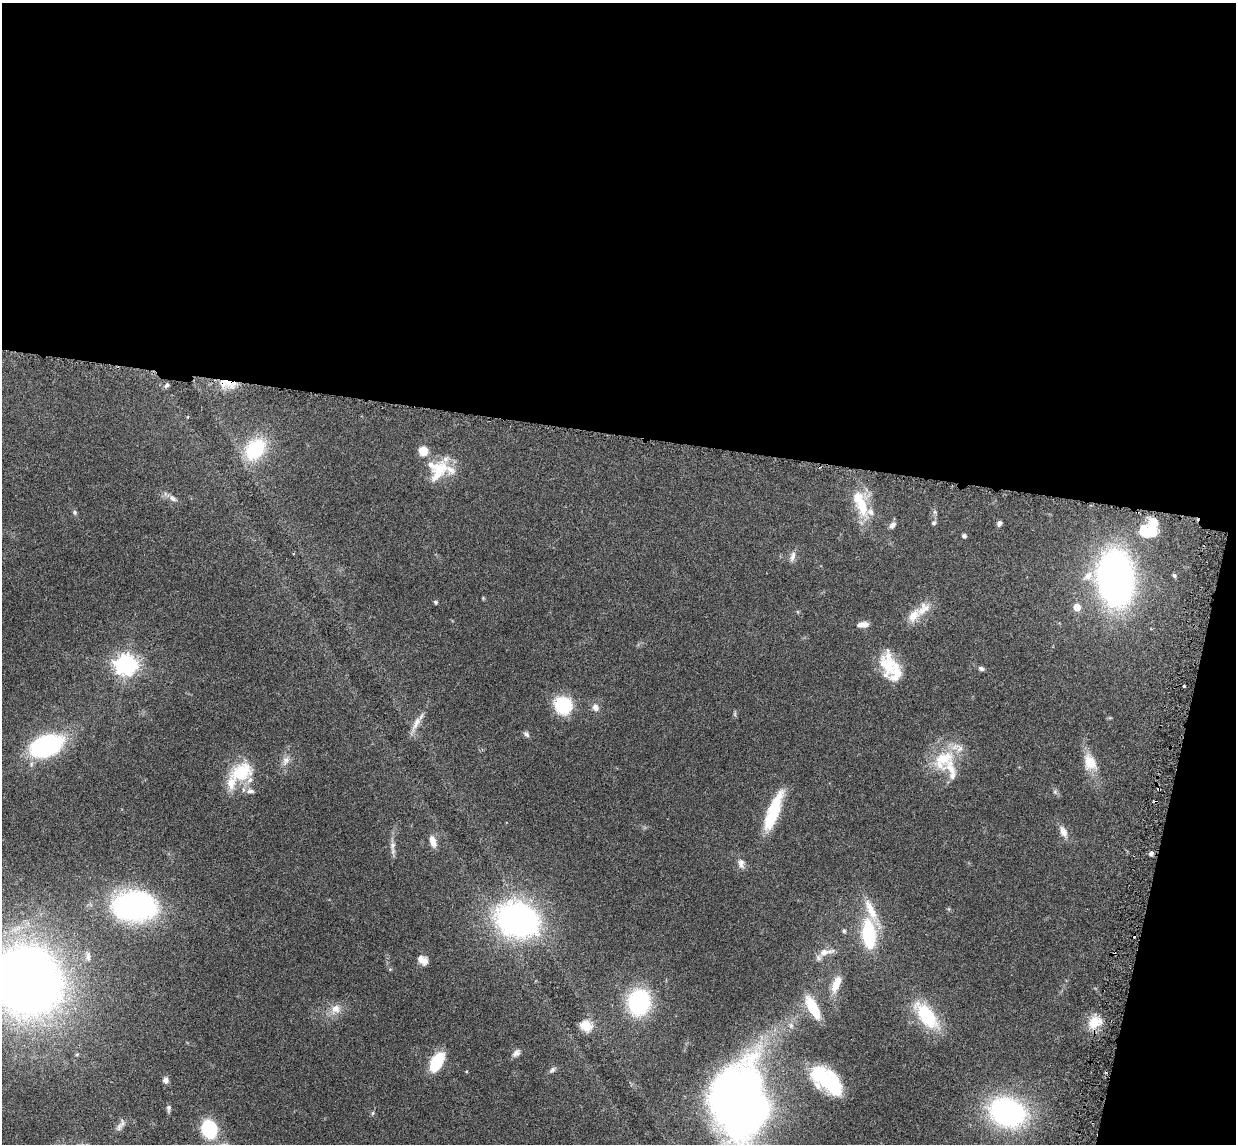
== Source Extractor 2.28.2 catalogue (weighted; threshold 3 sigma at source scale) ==
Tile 4 of 4 x 4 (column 4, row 1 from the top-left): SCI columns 3790-5023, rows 3583-4724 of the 5085 x 5014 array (HDU 1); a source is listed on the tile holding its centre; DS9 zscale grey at full resolution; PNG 1238 x 1146 px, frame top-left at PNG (2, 3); no overlay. Shown black and unused: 41% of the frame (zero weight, under 3 of 6 exposures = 3% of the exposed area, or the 3 px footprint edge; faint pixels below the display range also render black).
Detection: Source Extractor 2.28.2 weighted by HDU 2 'WHT'; one run over the whole footprint, this tile lists its part. Background 0.0461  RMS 0.0033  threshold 0.0133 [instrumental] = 3 sigma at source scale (4.09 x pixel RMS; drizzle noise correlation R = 1.36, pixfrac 0.8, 0.05/0.05 arcsec/px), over >= 5 px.
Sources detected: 94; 3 inside a brighter object's white glare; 5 cosmic-ray / hot-pixel residue — not listed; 13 inside a brighter listed object's ellipse — not listed separately; the other 73 listed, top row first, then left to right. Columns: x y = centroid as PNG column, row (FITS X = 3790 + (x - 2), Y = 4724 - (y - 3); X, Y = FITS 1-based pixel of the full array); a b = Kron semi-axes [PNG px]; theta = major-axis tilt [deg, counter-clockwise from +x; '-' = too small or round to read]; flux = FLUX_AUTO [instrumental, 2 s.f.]
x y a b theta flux
228 384 25 11 -9 5.4
167 385 6 4 50 0.67
187 417 4 2 - 0.2
255 449 31 22 49 16
423 451 8 8 - 4.6
440 469 35 17 54 8.7
172 498 12 7 -37 1.4
862 506 37 15 -78 11
75 512 6 6 - 0.56
935 512 7 4 -71 0.56
933 523 6 5 - 0.65
999 523 6 5 - 0.84
892 525 10 6 46 1.2
1149 530 23 16 44 14
964 536 4 4 - 0.87
793 556 15 6 73 1.4
1088 576 15 10 45 3.1
1174 576 6 4 -62 0.49
1115 577 29 19 -86 220
483 598 5 4 - 0.28
436 602 6 4 -52 0.43
1077 607 5 5 - 4.7
923 609 27 14 40 4.9
863 625 14 7 5 2
126 664 8 7 - 200
888 665 31 21 -80 9.7
981 669 8 5 -20 0.84
1184 686 4 2 - 0.29
563 705 13 13 - 22
595 707 9 8 - 1.7
416 723 25 7 63 2.9
526 734 9 6 -50 0.75
46 746 23 13 21 65
943 759 35 27 42 14
286 761 14 8 63 2.1
1090 762 22 15 -68 5.8
241 772 29 22 14 14
1055 792 7 5 -47 0.6
773 811 46 12 70 15
1063 832 15 8 -62 2.5
433 841 15 7 -73 2.5
392 845 14 7 87 1.7
1151 853 5 4 - 0.91
741 863 14 8 -80 1.7
134 906 32 21 -2 94
871 910 37 10 -67 6.6
517 920 37 29 -18 90
844 931 5 5 - 0.48
869 934 24 11 -85 26
825 952 21 9 13 2.9
88 956 12 7 -88 1.4
423 960 13 8 -35 2.3
27 981 50 43 -31 370
836 984 21 8 68 4.4
639 1002 18 16 82 38
813 1008 20 8 -62 12
335 1009 11 10 - 3
926 1016 39 18 -51 16
1094 1022 18 14 40 5.4
586 1026 6 5 - 25
791 1026 8 6 -62 0.99
516 1053 12 8 40 1.4
437 1062 19 10 62 13
552 1070 10 6 45 0.83
466 1071 4 3 - 0.27
165 1080 7 7 - 1.2
825 1080 23 17 -89 11
736 1101 41 23 66 380
168 1108 9 5 88 0.77
1007 1112 28 21 -18 71
373 1113 6 4 87 0.39
119 1127 14 7 60 1.6
209 1129 10 8 -71 32
Overlapping masked pixels (flux is a lower limit): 2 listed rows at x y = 228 384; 1151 853
Isophote crosses this tile's border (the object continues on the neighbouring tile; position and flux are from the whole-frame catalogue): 1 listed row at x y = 27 981